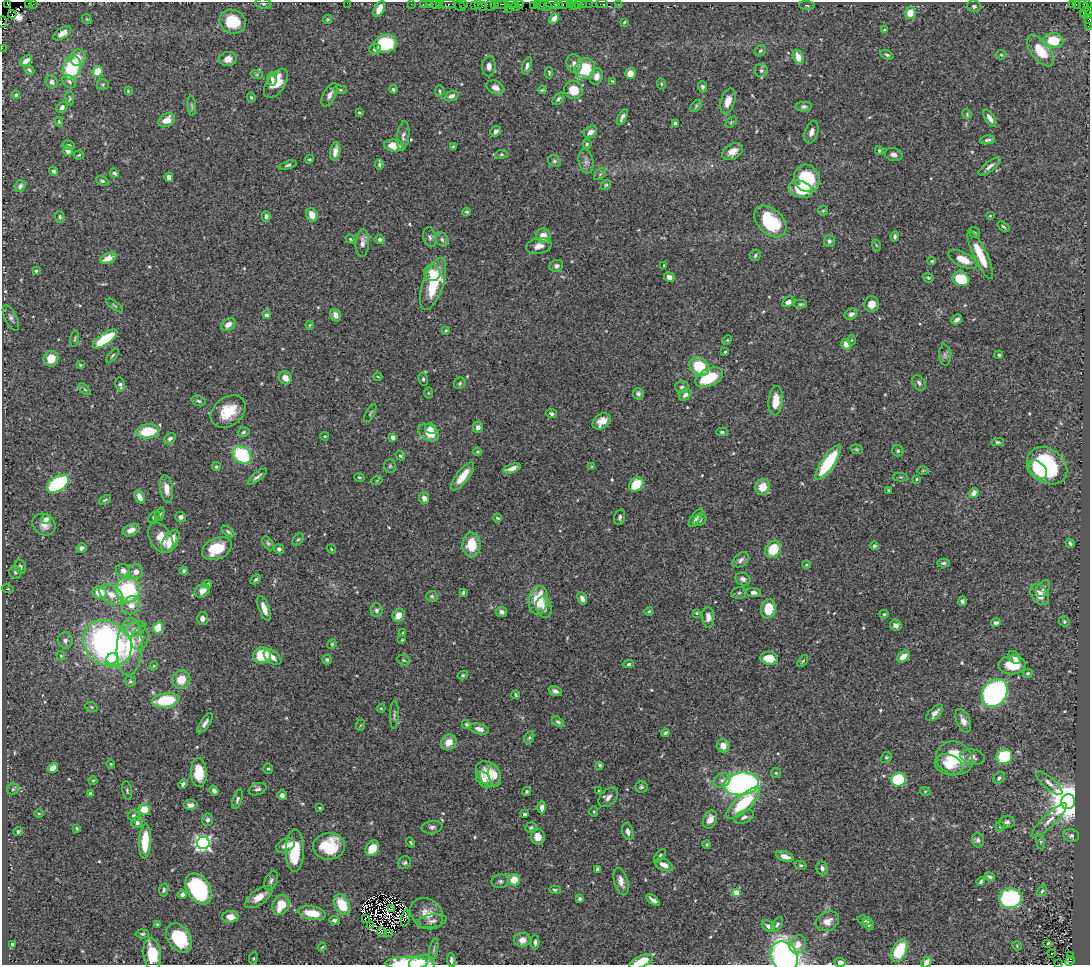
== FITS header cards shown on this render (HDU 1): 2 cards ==
NAXIS1  =                 1088
NAXIS2  =                  963

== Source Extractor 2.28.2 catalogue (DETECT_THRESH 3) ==
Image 1088 x 963 px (HDU 1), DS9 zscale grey, 1 PNG px = 1 image px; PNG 1092 x 967 px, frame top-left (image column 1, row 963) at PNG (2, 2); each listed source drawn as its Kron ellipse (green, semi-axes under 4 px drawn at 4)
Background 0.738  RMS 0.019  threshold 0.0571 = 3 sigma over >= 5 px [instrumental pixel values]
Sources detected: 553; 7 with non-positive FLUX_AUTO (blend fragments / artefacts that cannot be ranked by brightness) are neither listed nor drawn; of the other 546, the 500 brightest by FLUX_AUTO listed and drawn (46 fainter detections omitted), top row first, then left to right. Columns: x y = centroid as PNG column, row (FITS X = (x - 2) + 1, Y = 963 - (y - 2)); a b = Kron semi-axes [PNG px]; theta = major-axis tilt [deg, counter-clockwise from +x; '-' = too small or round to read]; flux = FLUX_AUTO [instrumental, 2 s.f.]
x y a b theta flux
28 3 2 2 - 38
347 3 2 2 - 32
8 4 4 3 - 17
33 4 2 2 - 14
263 4 8 5 -10 2.6
411 4 2 2 - 21
423 4 2 2 - 33
429 4 2 2 - 26
440 4 3 2 - 25
448 4 8 3 0 100
464 4 3 3 - 57
495 4 3 3 - 120
502 4 7 2 0 170
511 4 6 3 -6 58
519 4 4 3 - 85
537 4 3 2 - 58
552 4 6 4 -8 75
559 4 3 2 - 47
564 4 5 3 - 57
570 4 3 2 - 8.8
578 4 3 3 - 63
583 4 2 2 - 14
589 4 2 2 - 25
602 4 6 2 0 23
618 4 2 2 - 18
1076 4 4 3 - 18
436 5 4 3 - 94
474 5 2 2 - 6.3
478 5 4 2 - 17
490 5 5 4 - 160
542 5 5 3 - 92
1072 5 3 3 - 140
1088 5 4 2 - 56
460 6 6 3 -30 76
482 6 4 2 - 58
534 6 4 3 - 110
547 6 2 2 - 48
574 6 2 2 - 38
807 6 8 3 -5 1.7
974 6 7 5 -18 3.2
1084 6 6 3 -58 71
515 7 4 2 - 70
509 8 2 2 - 5.5
379 9 9 5 62 13
1088 10 3 2 - 13
910 13 6 6 - 19
12 14 4 3 - 110
1083 14 3 3 - 260
1088 14 3 3 - 29
554 18 6 4 46 6.6
87 19 5 4 - 1.5
327 19 5 4 - 1.5
1088 19 4 2 - 40
2 22 6 2 87 33
232 22 13 11 -28 43
624 22 4 3 - 1.5
1088 26 2 2 - 9.4
884 30 3 3 - 1.7
62 33 10 5 33 10
1053 40 10 7 -5 37
385 44 11 9 11 80
2 48 2 2 - 18
375 49 6 5 - 3.4
760 51 6 5 - 2.6
1040 51 18 9 -52 33
887 55 7 4 -23 2.4
1001 55 5 5 - 1.6
798 57 8 5 -68 13
78 58 8 7 - 13
228 59 8 7 - 10
26 61 7 4 37 8.3
574 64 9 7 -76 7.7
489 66 10 6 87 7.4
527 66 9 4 73 4.7
72 68 12 8 70 81
585 69 11 9 52 51
29 70 5 3 - 1.7
761 70 6 6 - 3.4
98 71 5 5 - 26
549 73 5 3 - 1.6
630 73 5 5 - 12
257 75 6 4 -18 2
596 76 8 6 72 7.8
272 79 7 5 88 4.2
69 81 8 5 -41 3.1
612 81 4 2 - 1.4
52 82 7 6 - 4.3
276 83 16 9 55 22
661 84 6 3 -82 1.3
103 85 6 5 - 2.2
495 87 9 6 -23 7.6
703 87 5 4 - 2.7
393 89 4 4 - 2.7
340 90 6 4 -7 1.7
542 90 4 3 - 1.7
574 90 9 9 - 27
128 91 4 4 - 1.3
440 91 5 5 - 2.1
16 95 4 4 - 1.9
330 95 13 6 60 6.1
451 96 7 5 21 5.2
251 97 5 4 - 2
70 98 7 4 -82 1.8
558 99 7 4 51 2.9
728 101 13 7 74 12
192 106 10 4 -85 2.4
696 106 7 4 47 2.3
62 107 6 4 46 3.4
804 107 8 5 4 3
359 112 3 2 - 1.5
967 114 5 4 - 1.5
622 117 9 3 63 4.7
990 118 9 4 -56 7.5
167 120 8 6 28 15
59 122 5 4 - 1.4
731 122 6 4 45 1.9
675 123 4 4 - 4.4
496 131 6 4 38 4.6
591 132 7 5 32 6.7
811 132 11 6 73 7.4
403 136 15 6 83 5.5
987 140 7 3 10 3.1
587 144 5 4 - 2.1
68 145 6 4 -15 1.8
394 145 10 6 -4 18
453 146 4 3 - 1.3
879 150 4 4 - 2.2
68 151 5 4 - 7.5
335 151 9 5 82 7.7
732 151 11 7 29 10
501 154 6 4 8 1.7
79 155 5 4 - 1.7
894 155 9 6 -14 5.5
309 159 5 3 - 1.4
554 161 7 6 - 2.6
586 161 12 7 -79 6
288 165 9 4 17 2.6
379 165 5 4 - 2.2
990 167 13 5 37 5.6
54 171 5 4 - 3.3
114 173 5 4 - 3.2
600 174 7 4 45 2.4
169 177 4 4 - 6.7
807 178 14 12 -64 88
102 181 6 4 -26 2.5
606 185 5 4 - 1.8
20 186 6 5 - 5.3
801 189 12 8 -18 39
823 211 5 4 - 1.7
467 212 4 3 - 1.9
312 215 7 5 -61 11
266 216 5 4 - 3.1
990 216 4 4 - 1.3
60 217 6 5 - 2.4
770 221 19 12 -44 76
1003 227 6 4 -36 2
974 233 6 5 - 3
543 236 7 7 - 14
895 236 5 4 - 2.6
430 237 10 6 -74 3.9
350 239 5 3 - 1.5
380 239 5 4 - 3.2
442 239 7 6 - 3.8
829 241 5 5 - 3.8
362 243 14 6 86 9.5
876 245 6 3 -71 1.4
539 246 13 8 12 10
755 255 6 5 - 2.8
980 255 26 6 -65 31
108 258 8 5 22 17
963 259 15 7 -26 22
932 261 4 3 - 1.9
664 265 4 3 - 1.9
556 266 7 6 - 3.7
36 271 4 4 - 1.6
432 273 8 7 - 14
669 277 5 4 - 6.5
928 278 5 5 - 1.9
961 279 9 7 -25 43
433 284 27 10 71 65
788 302 6 4 31 6.5
801 304 6 4 2 2.1
872 304 8 7 - 13
114 305 10 3 -35 2.1
851 314 7 5 28 5.7
266 315 4 4 - 7
336 315 6 5 - 8.2
11 318 14 6 -65 4.9
957 319 6 4 40 6.3
228 325 8 5 37 9.6
310 325 4 4 - 1.3
446 331 4 3 - 1.6
75 339 8 3 81 2
105 339 14 5 34 80
727 340 5 4 - 1.5
852 340 5 3 - 1.5
846 344 5 5 - 11
725 352 4 3 - 1.4
945 355 10 6 -85 4.3
999 355 4 4 - 2.1
112 356 8 3 50 2
51 359 8 7 - 24
80 365 4 3 - 1.7
699 366 11 8 -41 49
378 377 4 4 - 1.6
709 377 14 8 24 54
285 378 7 6 - 11
423 379 7 4 -81 2.3
460 383 6 5 - 2.1
919 383 8 6 -56 3.9
120 385 7 4 -83 2.9
682 387 7 6 - 4
85 389 7 4 -44 2
428 393 6 4 -90 1.3
638 394 6 5 - 3.3
685 395 7 5 41 4.5
199 401 7 5 -18 2.9
776 401 14 7 84 18
228 412 19 14 38 38
370 413 10 3 61 1.7
552 414 5 4 - 3.7
602 421 10 7 36 11
478 427 5 5 - 6
431 429 6 5 - 8.5
148 431 11 7 6 42
244 432 6 4 18 2.2
722 432 6 4 -1 2.6
429 433 11 8 -31 24
325 436 4 3 - 1.3
393 437 4 4 - 11
170 439 6 5 - 3.9
998 442 6 4 -1 1.9
857 449 6 4 -20 1.8
898 451 6 5 - 2.6
477 452 5 4 - 1.6
242 455 10 8 -40 81
400 456 5 4 - 1.7
828 463 20 6 56 84
390 466 7 5 -89 2.2
592 466 4 4 - 1.3
1047 466 22 16 -37 170
216 467 4 4 - 1.6
512 468 9 4 17 7.3
1037 470 11 8 -44 21
923 471 6 4 1 1.4
463 476 17 6 53 18
257 477 12 3 38 3.9
359 477 5 3 - 1.6
901 477 7 3 -5 1.4
917 479 3 2 - 1.4
377 480 6 3 20 1.4
58 484 12 7 32 130
636 484 8 6 42 36
762 487 8 7 - 21
166 489 14 6 -81 11
888 490 3 3 - 1.8
974 493 5 4 - 7.6
140 497 7 4 -66 9.8
424 498 6 5 - 6.4
105 500 6 3 26 2.2
160 514 7 4 68 2.1
154 517 7 4 46 2.5
181 517 5 5 - 3.9
620 517 8 5 75 3.1
497 518 4 3 - 1.5
696 518 10 4 55 6.3
46 519 5 4 - 8
700 520 7 5 33 3
44 525 12 10 -36 12
131 530 9 6 24 10
228 532 8 4 -38 2.4
161 538 16 11 -59 20
298 539 7 4 52 2
170 541 13 7 59 28
268 543 8 4 -56 2.4
1070 543 5 3 - 2.9
471 545 12 9 90 31
874 546 4 4 - 3.2
81 548 5 4 - 4.9
217 548 16 10 25 41
279 549 5 4 - 4.2
331 549 5 4 - 1.4
773 549 9 7 54 35
741 560 9 6 38 5.5
943 563 6 4 2 2.9
806 565 4 4 - 1.7
20 567 7 5 -74 3.5
123 570 7 6 - 7.9
184 571 4 3 - 2.3
15 572 6 6 - 3
136 572 7 7 - 7.4
256 579 6 3 44 2.2
743 579 7 6 - 4.8
208 584 4 4 - 2.4
1043 588 9 6 60 3.8
8 589 6 3 -19 1.4
128 590 12 12 - 110
202 591 8 6 33 10
463 592 4 3 - 2.2
754 592 7 4 -6 4.2
100 593 7 6 - 24
739 593 7 5 12 2.8
111 594 13 8 -33 16
1040 595 11 8 -54 17
432 596 6 5 - 2.1
582 599 6 4 -67 5.6
538 600 14 9 81 43
962 601 5 4 - 2.9
131 605 10 8 50 13
544 607 11 7 -76 8.4
264 608 13 5 -70 12
768 609 9 7 80 32
376 610 7 6 - 3.8
649 611 4 3 - 1.8
502 612 5 5 - 4.8
696 613 3 3 - 1.7
884 614 4 3 - 1.5
398 615 7 5 63 15
708 617 10 6 -87 8.7
202 618 6 5 - 6
1064 621 5 5 - 2.2
996 622 5 4 - 3.4
896 625 6 5 - 5.4
158 628 6 5 - 27
135 629 11 7 22 7.6
403 633 4 3 - 1.3
140 638 12 8 77 8.9
65 640 8 7 - 5.4
402 640 3 2 - 1.3
107 643 25 21 -35 400
332 644 5 4 - 1.5
130 647 29 13 86 70
262 655 9 8 - 44
61 656 5 3 - 1.7
903 656 7 5 39 11
273 657 10 6 -38 7.4
1014 657 7 5 -43 6.6
769 658 9 6 -7 24
112 659 6 5 - 11
327 659 5 4 - 2.4
404 660 6 5 - 1.7
803 661 7 3 53 1.7
629 664 5 4 - 2.5
1012 665 13 9 3 34
154 666 4 4 - 1.4
1028 673 5 4 - 2.2
463 675 5 4 - 1.9
181 680 9 9 - 23
130 681 5 5 - 2.3
555 691 7 4 -22 5.4
994 693 15 11 55 410
516 695 4 3 - 2
166 700 14 7 8 70
91 707 6 4 -22 1.8
381 708 4 4 - 1.4
935 713 10 5 44 6.6
394 715 14 4 88 3
963 721 12 7 -67 9.4
558 722 7 4 -30 2.6
205 723 12 4 56 5.9
466 724 4 4 - 2.6
361 725 6 3 70 1.3
479 729 10 5 -14 7.6
665 733 4 3 - 2.7
529 737 7 4 62 2.4
449 742 8 7 - 14
723 746 7 6 - 9.4
886 757 6 5 - 1.9
972 757 12 7 -11 6.2
1004 757 8 7 - 64
954 758 19 16 -25 50
111 764 4 4 - 1.4
600 765 4 3 - 2.2
949 765 14 10 -21 20
53 768 6 4 34 9.9
268 769 5 4 - 1.9
199 773 14 8 -87 35
776 773 5 5 - 1.9
489 774 15 10 -47 28
495 775 11 6 -81 10
999 778 7 5 46 2.9
484 779 9 6 -51 7.3
898 779 7 7 - 71
722 780 9 6 27 5.5
93 781 4 4 - 1.4
1049 783 17 6 -41 7.3
183 784 5 4 - 2.9
741 784 17 11 7 390
641 787 6 6 - 2.4
13 789 5 5 - 2.5
258 789 9 6 19 3.8
599 790 3 3 - 1.6
127 791 9 4 -81 2.5
214 791 5 4 - 4.5
526 791 4 4 - 2.3
925 791 5 3 - 1.3
90 793 4 4 - 1.5
282 795 5 4 - 4.5
608 797 11 7 45 6.8
237 799 10 4 70 3.5
1068 802 7 7 - 4100
743 803 21 8 42 65
190 805 7 5 0 6.2
542 807 6 4 -90 8.6
320 808 3 3 - 1.5
144 809 6 5 - 26
594 812 5 3 - 1.3
39 813 4 3 - 1.3
524 814 3 3 - 4.5
134 816 6 5 - 3.5
744 817 11 6 25 5.2
710 819 9 6 65 8.6
208 820 6 5 - 3.9
1049 820 23 6 44 11
1007 822 8 6 6 3.5
137 823 6 5 - 3.3
432 827 10 6 7 4.5
1000 827 5 4 - 1.6
77 828 4 3 - 1.6
531 828 6 5 - 2.5
18 831 5 4 - 2.5
628 832 8 5 -73 5.2
1071 836 8 6 -9 3.4
538 837 8 7 - 9
978 840 7 6 - 3.5
145 841 17 6 87 38
411 842 5 3 - 1.7
1040 842 8 4 -82 2.4
203 843 6 6 - 400
707 844 4 4 - 1.8
286 846 10 6 25 9.8
329 846 16 13 6 56
372 848 8 6 61 21
295 851 21 9 90 48
660 856 8 4 51 2.5
785 856 9 5 -18 12
405 863 7 6 - 2.8
664 865 10 5 -24 10
801 865 6 3 -16 1.8
822 868 7 5 -69 4.3
598 869 4 4 - 4.4
990 877 5 4 - 2.7
514 880 6 5 - 24
271 881 10 6 68 4.2
500 881 9 7 3 3.6
621 881 14 7 -74 9
981 882 4 4 - 2.5
198 889 17 11 -57 150
164 890 6 4 76 2.2
555 890 6 4 -2 1.9
1042 891 6 4 58 2
736 893 4 4 - 22
182 894 5 4 - 4
259 897 16 7 36 15
1010 898 11 10 - 140
580 899 4 4 - 3.4
653 900 8 3 -37 6
281 905 10 8 66 30
342 905 11 7 -60 36
391 908 4 3 - 1.3
312 913 14 6 -10 26
427 914 17 14 -38 18
230 917 8 6 -3 14
365 918 3 2 - 1.5
405 918 8 3 76 2.6
335 920 5 4 - 2.9
864 920 7 4 -17 2
432 921 15 6 9 5.6
827 921 12 9 27 12
157 924 3 3 - 1.7
868 924 6 4 -69 5
370 925 3 2 - 1.3
777 925 8 4 59 3
768 926 7 5 -36 5.2
382 932 5 2 - 1.6
390 933 3 2 - 1.6
142 934 7 4 -5 2.4
179 938 16 11 -55 66
522 940 8 7 - 10
535 942 7 3 -90 3.1
1048 943 3 3 - 1.4
12 945 4 3 - 3.1
798 945 9 7 60 13
1017 946 4 4 - 1.4
322 947 4 3 - 1.4
434 949 11 3 80 2.3
899 950 12 7 63 52
152 954 16 9 -82 41
1051 954 3 3 - 4.6
1071 955 3 2 - 110
784 956 16 13 -57 420
253 958 6 3 81 1.4
451 960 7 4 -86 4.3
1070 961 5 4 - 440
641 962 13 5 22 30
840 962 6 4 -2 3.6
926 962 6 4 44 10
407 963 21 6 1 56
422 963 13 8 3 24
1059 964 2 2 - 2.4
At the frame edge (FLAGS 8, measured only in part): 18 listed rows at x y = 28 3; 347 3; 8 4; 1088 5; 1088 10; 1088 14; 1088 19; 2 22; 1088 26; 2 48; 784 956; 1070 961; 641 962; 840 962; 926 962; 407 963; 422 963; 1059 964
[46 fainter detections neither listed nor drawn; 7 non-positive-flux detections neither listed nor drawn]